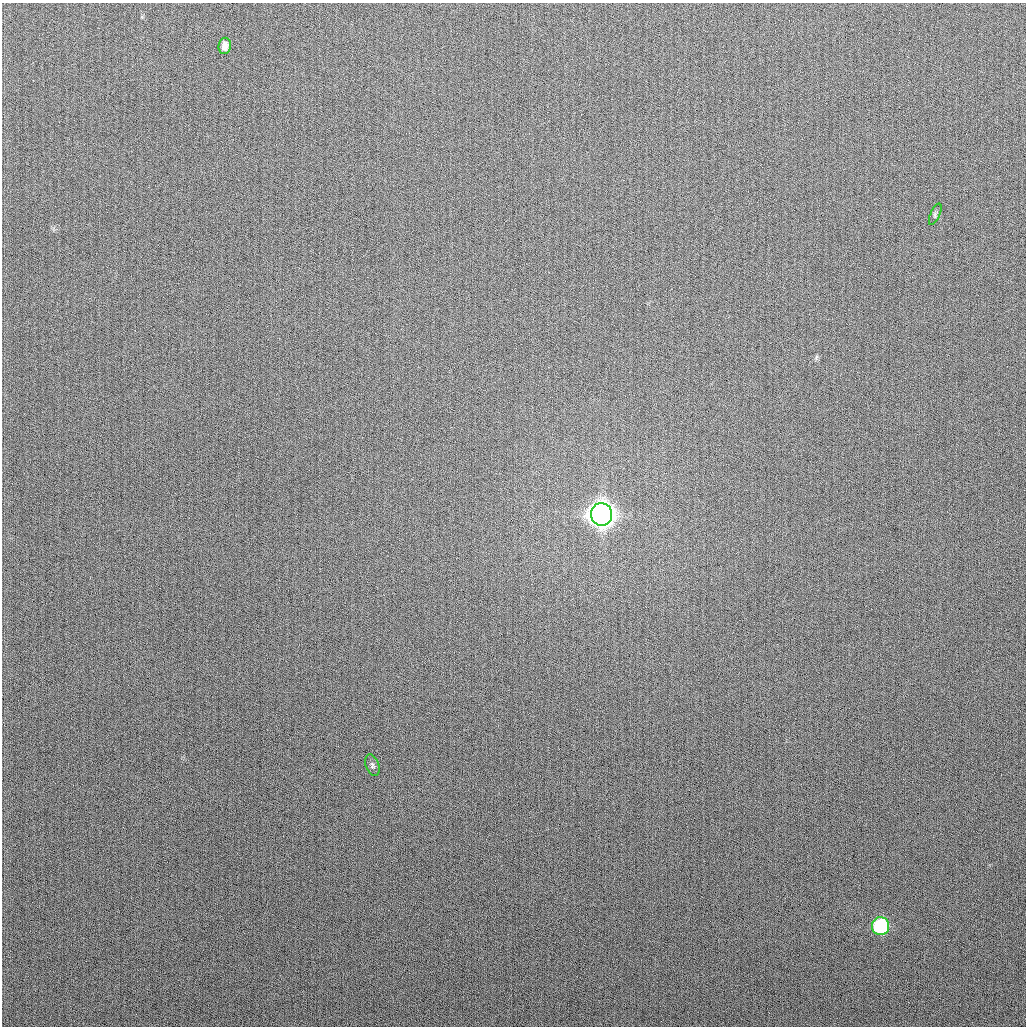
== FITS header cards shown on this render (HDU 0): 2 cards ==
NAXIS1  =                 1024
NAXIS2  =                 1024

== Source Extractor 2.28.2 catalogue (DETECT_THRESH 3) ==
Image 1024 x 1024 px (HDU 0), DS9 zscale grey, 1 PNG px = 1 image px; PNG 1028 x 1028 px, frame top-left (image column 1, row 1024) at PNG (2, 3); each listed source drawn as its Kron ellipse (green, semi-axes under 4 px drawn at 4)
Background 266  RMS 10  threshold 31.1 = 3 sigma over >= 5 px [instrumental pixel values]
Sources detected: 5; all 5 listed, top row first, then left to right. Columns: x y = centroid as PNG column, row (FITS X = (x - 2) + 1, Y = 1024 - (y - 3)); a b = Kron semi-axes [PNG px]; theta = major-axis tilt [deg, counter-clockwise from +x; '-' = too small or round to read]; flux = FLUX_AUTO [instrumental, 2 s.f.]
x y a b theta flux
225 46 8 6 81 4.1e+03
935 214 11 4 66 1.6e+03
601 514 11 10 - 1.2e+06
372 765 11 6 -69 1.9e+03
881 926 9 8 - 7.9e+04